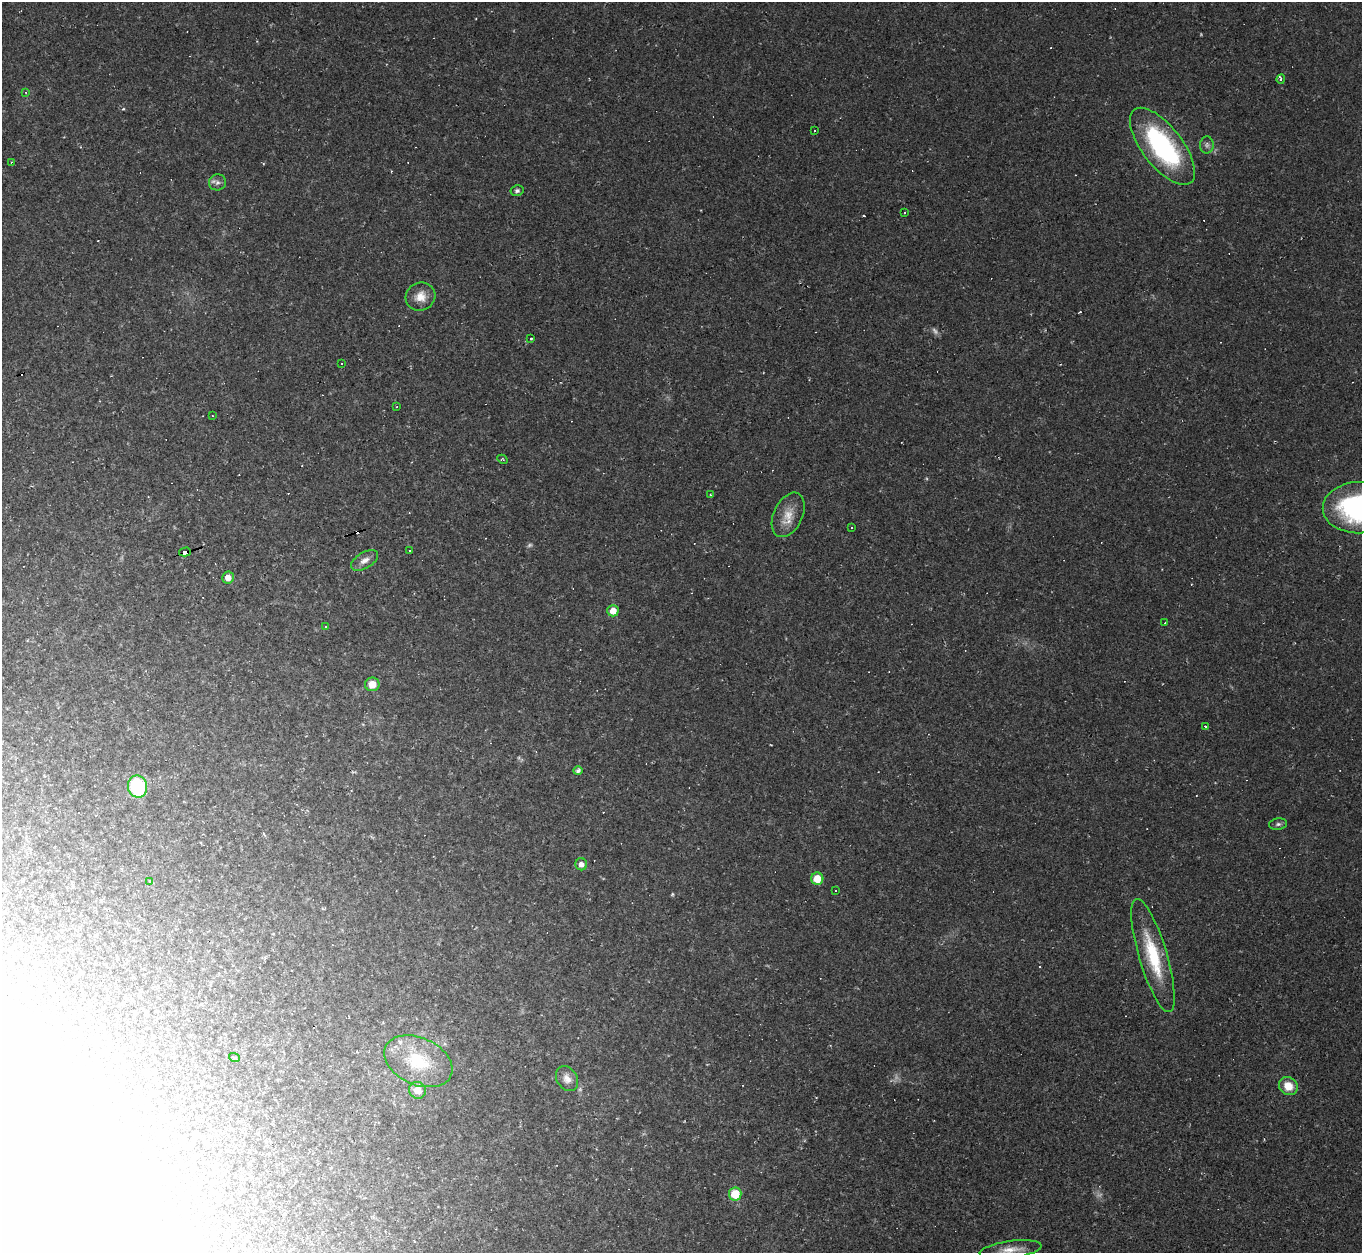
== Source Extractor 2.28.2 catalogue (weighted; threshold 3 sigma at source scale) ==
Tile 7 of 4 x 4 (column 3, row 2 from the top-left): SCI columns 2719-4078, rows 2775-4025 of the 5437 x 5422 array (HDU 1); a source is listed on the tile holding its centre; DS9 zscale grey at full resolution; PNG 1364 x 1255 px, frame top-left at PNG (2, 2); each listed source drawn as its Kron ellipse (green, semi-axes under 4 px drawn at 4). Shown black and unused: <1% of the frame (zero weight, under 2 of 3 exposures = <1% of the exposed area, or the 3 px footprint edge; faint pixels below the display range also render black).
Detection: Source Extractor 2.28.2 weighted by HDU 2 'WHT'; one run over the whole footprint, this tile lists its part. Background 0.052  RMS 0.007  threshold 0.0317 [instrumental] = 3 sigma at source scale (4.5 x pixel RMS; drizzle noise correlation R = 1.50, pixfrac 1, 0.05/0.05 arcsec/px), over >= 5 px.
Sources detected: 71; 3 too faint to see at this stretch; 6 inside a brighter object's white glare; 18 cosmic-ray / hot-pixel residue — neither listed nor drawn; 1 inside a brighter listed object's ellipse — not listed separately; the other 43 listed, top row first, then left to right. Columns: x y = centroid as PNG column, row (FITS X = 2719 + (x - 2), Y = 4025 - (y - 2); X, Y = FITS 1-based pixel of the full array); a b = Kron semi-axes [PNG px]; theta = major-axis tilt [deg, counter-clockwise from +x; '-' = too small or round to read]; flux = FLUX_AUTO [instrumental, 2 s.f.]
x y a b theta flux
1281 79 4 3 - 0.96
26 92 4 3 - 0.51
814 131 3 2 - 0.54
1207 145 8 7 - 2.2
1162 146 46 20 -52 100
11 162 3 2 - 0.67
217 182 8 8 - 2.9
517 191 6 5 - 1.8
905 212 4 2 - 0.55
420 297 15 14 - 8.9
531 339 3 3 - 0.73
341 364 2 2 - 0.62
397 407 2 2 - 0.58
212 416 2 2 - 0.45
502 459 5 3 - 0.71
711 495 4 3 - 0.87
1358 508 35 25 1 120
788 515 24 14 65 11
852 527 3 2 - 1
409 551 3 3 - 4.7
185 552 6 3 16 92
365 560 15 8 31 4.6
228 578 6 6 - 5
613 611 5 5 - 8
1165 623 3 2 - 0.44
326 626 4 3 - 0.65
372 684 7 7 - 8.6
1205 727 3 3 - 1.7
578 771 5 4 - 2.1
137 787 11 9 -78 49
1278 824 9 5 7 1.8
581 864 6 6 - 3.6
817 879 6 6 - 12
150 881 3 2 - 0.48
836 891 3 3 - 3
1153 956 59 14 -73 40
234 1057 5 3 - 0.67
418 1061 36 23 -24 36
567 1079 13 10 -57 5.2
1288 1086 10 9 - 11
417 1090 9 8 - 7.6
735 1194 6 6 - 19
1011 1250 31 8 8 9.7
Overlapping masked pixels (flux is a lower limit): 1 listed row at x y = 185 552
Isophote crosses this tile's border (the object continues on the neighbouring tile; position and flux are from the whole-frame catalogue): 2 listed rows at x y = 1358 508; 1011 1250
Unlisted compact peaks at least as high as the median listed source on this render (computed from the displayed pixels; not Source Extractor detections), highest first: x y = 123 109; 672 894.